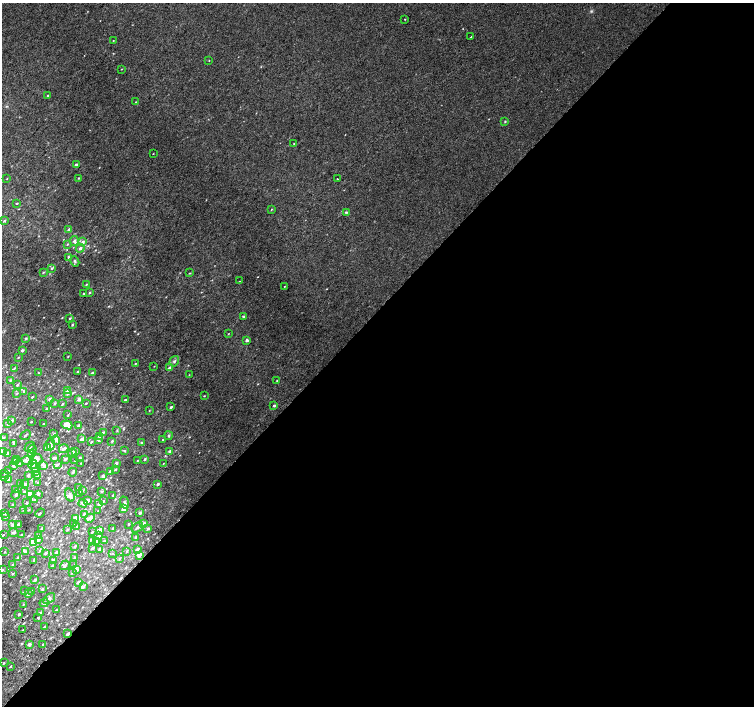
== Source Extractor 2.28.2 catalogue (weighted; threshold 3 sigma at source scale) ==
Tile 12 of 4 x 4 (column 4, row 3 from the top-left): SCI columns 4544-6046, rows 1673-3079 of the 6074 x 6092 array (HDU 1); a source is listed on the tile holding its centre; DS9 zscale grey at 2 x 2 block average (1 PNG px = mean of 2 x 2 image px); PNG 756 x 708 px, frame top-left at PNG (2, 3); each listed source drawn as its Kron ellipse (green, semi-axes under 4 px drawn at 4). Shown black and unused: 56% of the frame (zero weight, under 2 of 3 exposures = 2% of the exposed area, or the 3 px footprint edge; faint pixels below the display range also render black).
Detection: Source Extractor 2.28.2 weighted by HDU 2 'WHT'; one run over the whole footprint, this tile lists its part. Background 0.021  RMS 0.0081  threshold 0.0363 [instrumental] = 3 sigma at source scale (4.5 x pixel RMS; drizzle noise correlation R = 1.50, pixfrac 1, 0.0396/0.0396 arcsec/px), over >= 5 px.
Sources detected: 250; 2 cosmic-ray / hot-pixel residue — neither listed nor drawn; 2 coinciding with a brighter row at this scale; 8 inside a brighter listed object's ellipse — not listed separately; the other 238 listed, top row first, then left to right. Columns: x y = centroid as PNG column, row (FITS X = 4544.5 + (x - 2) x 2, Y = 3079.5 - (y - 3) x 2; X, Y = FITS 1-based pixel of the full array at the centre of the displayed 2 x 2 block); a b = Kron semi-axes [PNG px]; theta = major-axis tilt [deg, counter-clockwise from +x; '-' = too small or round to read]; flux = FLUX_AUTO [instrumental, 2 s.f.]
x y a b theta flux
405 19 2 2 - 0.94
471 37 2 2 - 5.7
113 40 2 2 - 0.67
209 60 2 2 - 0.73
122 69 2 2 - 0.71
48 95 3 2 - 1.3
136 102 2 2 - 0.7
505 121 3 2 - 1.7
294 144 2 2 - 0.79
153 154 2 2 - 0.62
76 165 2 2 - 5
79 178 2 2 - 1.2
7 179 2 2 - 0.82
337 179 2 2 - 2.9
17 203 2 2 - 1.4
271 209 3 2 - 1
346 212 4 3 - 1.7
5 221 3 2 - 2.6
69 229 3 3 - 1.8
74 241 5 4 - 4
83 242 3 3 - 4.7
67 244 3 2 - 1.4
80 248 4 4 - 4.2
68 257 3 3 - 2.1
75 261 5 3 - 2.3
52 268 3 3 - 1.7
43 272 3 2 - 1.3
190 273 3 2 - 0.98
239 281 2 2 - 0.82
86 284 3 2 - 1.3
284 287 2 2 - 0.66
84 293 2 2 - 1.2
89 293 3 2 - 1.4
243 317 3 2 - 3.1
70 318 3 2 - 1.9
72 325 3 2 - 1.7
228 334 3 2 - 0.72
25 338 3 2 - 1.3
247 340 3 2 - 5.1
22 350 2 2 - 5.4
68 356 3 2 - 0.97
18 358 2 2 - 0.98
174 361 5 3 - 3.2
135 364 2 2 - 0.98
154 366 2 2 - 0.65
14 368 3 2 - 1.4
170 368 3 2 - 4.9
78 372 3 2 - 1.8
38 373 2 2 - 0.64
92 373 3 3 - 3.1
189 375 2 2 - 0.61
10 380 3 2 - 1.3
277 380 3 2 - 0.92
17 385 3 2 - 2.1
24 391 3 3 - 2.1
67 391 3 2 - 10
17 393 3 2 - 1
68 394 4 3 - 2.2
204 396 2 2 - 0.92
32 397 2 2 - 1.3
50 399 2 2 - 5.3
79 399 3 3 - 6.2
125 400 2 2 - 1.5
55 403 3 2 - 1.9
86 403 2 2 - 1.2
63 404 2 2 - 1.1
274 406 3 2 - 3
171 407 2 2 - 2.2
47 409 2 2 - 4.7
149 410 3 2 - 0.69
68 415 3 2 - 0.94
12 420 3 2 - 2.5
31 422 2 2 - 0.96
8 424 4 3 - 1.9
44 424 2 2 - 1
67 425 5 4 - 18
78 426 2 2 - 5
117 430 3 2 - 1.2
103 432 3 2 - 2
54 434 4 3 - 2.2
25 435 6 2 44 2.1
100 436 3 3 - 2.2
169 436 4 3 - 1.9
3 438 3 2 - 2
82 439 2 2 - 6.4
98 439 3 3 - 3.6
56 440 5 4 - 3.9
163 440 2 2 - 1.1
112 441 3 2 - 2.1
92 442 3 2 - 1.2
142 442 4 2 - 1.5
13 443 3 2 - 1.5
51 444 6 4 87 4.1
30 447 6 3 43 2.3
48 447 3 2 - 22
32 449 4 3 - 3.7
64 449 5 3 - 5
124 450 3 2 - 1.2
170 451 2 2 - 4.2
2 452 3 2 - 10
72 452 4 2 - 3.7
75 452 2 2 - 2.2
31 453 4 3 - 5.3
7 454 2 2 - 6.5
80 457 3 2 - 1.1
54 458 2 2 - 6.5
16 459 3 2 - 1.7
36 459 6 5 - 8.2
65 459 3 2 - 2.9
144 459 3 2 - 2.1
27 460 6 3 3 3.9
137 460 2 2 - 0.83
75 461 2 2 - 2
15 462 3 2 - 7.3
81 463 2 2 - 0.67
116 463 3 2 - 3.2
163 463 2 2 - 0.65
19 464 2 2 - 2.5
33 464 5 3 - 18
57 464 3 3 - 2.6
13 465 3 2 - 3.9
44 466 4 3 - 3.7
35 468 4 3 - 2.9
115 469 3 2 - 1.7
9 470 2 2 - 1.3
35 472 3 2 - 4
73 472 4 3 - 2
110 472 3 2 - 7.9
5 473 2 2 - 1.5
28 475 2 2 - 4.1
103 475 3 3 - 3.7
38 476 3 2 - 6.9
3 477 2 2 - 3.8
8 480 2 2 - 9.7
38 482 2 2 - 0.91
21 484 3 3 - 2.7
25 484 4 3 - 2.8
158 484 3 2 - 2.6
79 488 3 2 - 3.6
16 489 2 2 - 0.97
82 490 3 3 - 1.9
24 491 2 2 - 0.88
102 492 3 2 - 1.9
16 494 5 2 - 2.3
31 494 3 3 - 17
38 494 3 2 - 1.4
80 494 3 3 - 1.9
70 495 7 4 -72 4.8
113 495 3 2 - 1.2
35 499 3 3 - 2.4
87 501 3 3 - 7.9
103 501 2 2 - 1.4
26 503 3 2 - 1.2
83 503 4 3 - 3.3
124 503 6 4 -70 3.5
98 504 3 2 - 1.2
12 505 3 2 - 0.86
123 509 3 3 - 11
24 510 3 2 - 1.1
29 510 3 2 - 0.76
98 511 2 2 - 0.8
5 513 3 2 - 2
40 513 5 2 - 1.1
140 513 3 3 - 3
84 514 4 2 - 2.1
6 517 3 3 - 2
76 518 3 3 - 8.5
90 518 5 3 - 5.9
144 523 4 3 - 3.7
12 524 3 2 - 1.6
18 524 3 2 - 2.4
73 524 3 2 - 1.3
129 524 2 2 - 1.5
77 526 3 2 - 1.4
137 527 6 3 36 3.3
42 528 3 2 - 1.7
67 529 3 2 - 1.1
112 529 3 2 - 1
148 529 3 3 - 2.3
100 531 3 2 - 8
13 532 5 3 - 2.9
92 532 2 2 - 1.1
21 534 2 2 - 1
3 535 2 2 - 1
38 535 3 3 - 2.7
98 535 3 2 - 1.4
135 537 3 2 - 1.5
38 540 3 3 - 4.8
93 540 4 3 - 2.4
96 541 2 2 - 7.7
105 541 3 2 - 2.1
34 542 3 2 - 46
75 546 3 2 - 1.5
92 548 4 3 - 2
99 549 4 2 - 1.6
137 549 2 2 - 6.5
40 550 3 2 - 1.3
26 551 3 3 - 2.1
127 551 3 2 - 1
5 552 2 2 - 1.1
45 553 3 2 - 2.3
56 553 3 3 - 3
113 553 2 2 - 0.68
139 555 3 3 - 6.9
18 557 3 3 - 2.9
74 558 3 2 - 2.8
119 559 3 2 - 1.3
53 560 2 2 - 6.4
34 561 3 3 - 1.9
13 565 3 3 - 1.4
65 565 5 3 - 2.9
74 565 3 2 - 0.76
52 566 3 2 - 1.7
2 570 3 2 - 1.6
77 570 3 3 - 5.5
72 572 3 3 - 1.6
13 574 3 2 - 1.7
35 580 3 2 - 3
78 582 2 2 - 5.9
83 587 4 3 - 3.1
42 589 3 2 - 1.3
25 590 3 2 - 1.2
32 591 4 2 - 1.5
28 594 2 2 - 4.9
49 598 7 3 39 4.8
44 603 4 3 - 2.6
23 604 2 2 - 0.9
56 610 3 2 - 1.9
40 613 3 2 - 3.3
19 614 2 2 - 3.3
38 618 2 2 - 2.2
44 627 2 2 - 2.6
23 630 3 2 - 1.1
67 634 2 2 - 5.3
43 644 2 2 - 1.5
29 645 2 2 - 6.7
4 663 2 2 - 1.6
10 667 2 2 - 2.7
Overlapping masked pixels (flux is a lower limit): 1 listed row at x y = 67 634
Isophote crosses this tile's border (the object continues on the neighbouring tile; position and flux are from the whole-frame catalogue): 1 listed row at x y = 2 452
Diffuse or blended objects may show on this block-average render without a row.